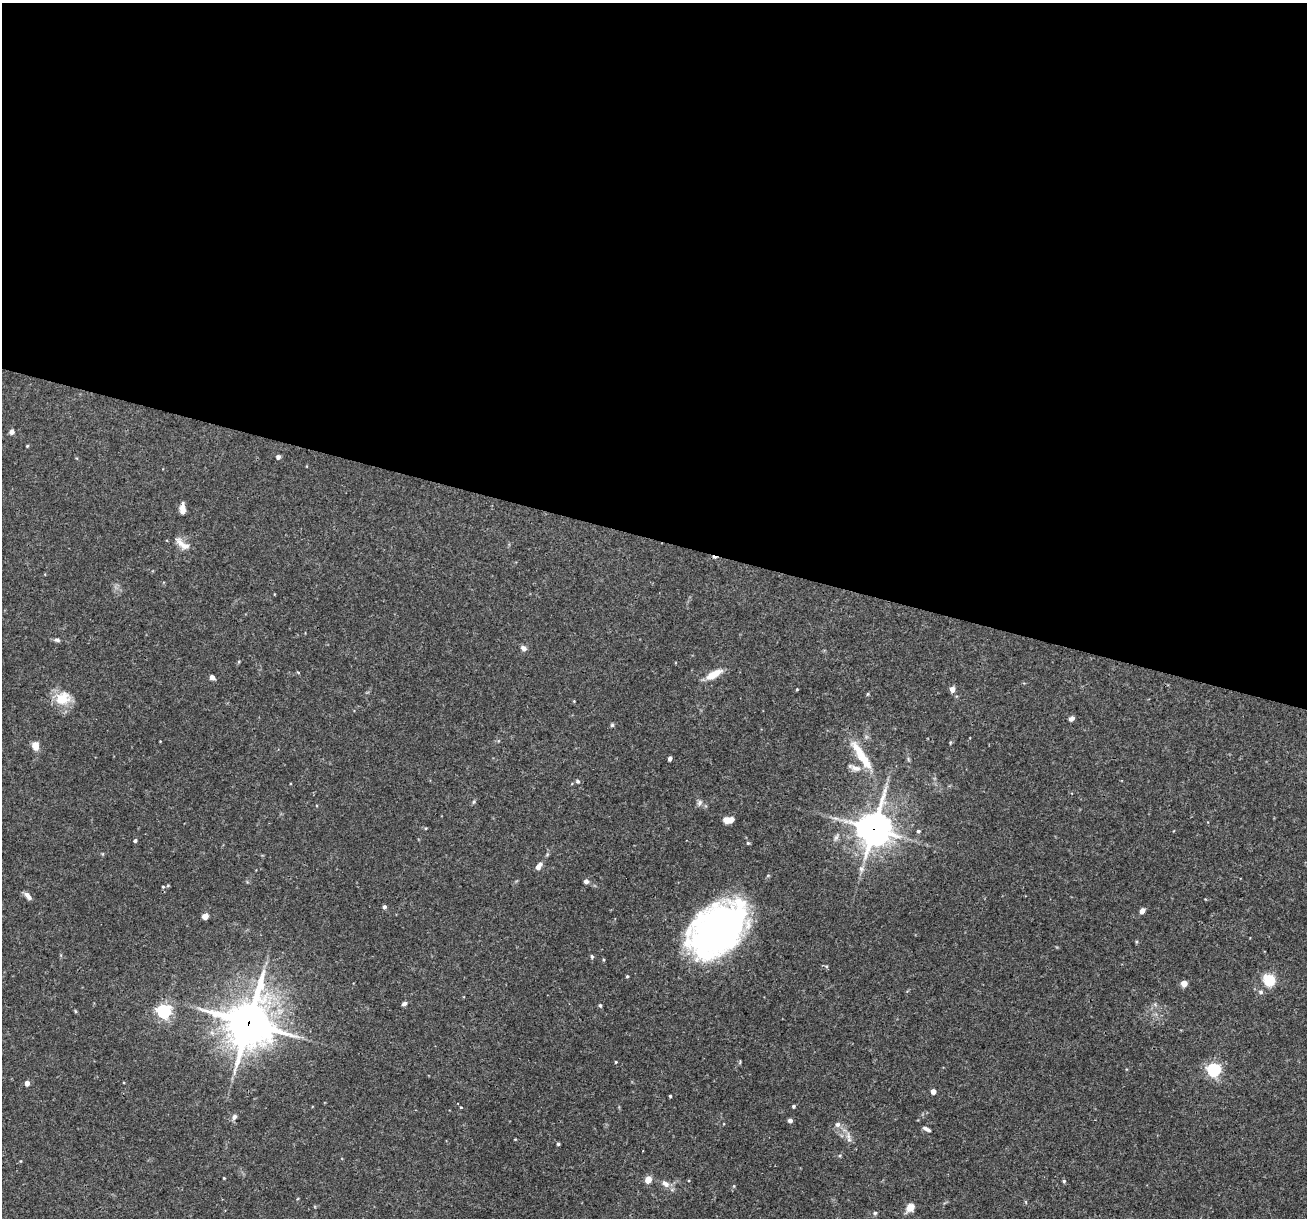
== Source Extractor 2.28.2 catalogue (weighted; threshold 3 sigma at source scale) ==
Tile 3 of 4 x 4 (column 3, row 1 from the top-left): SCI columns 2611-3915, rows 3898-5113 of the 5220 x 5238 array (HDU 1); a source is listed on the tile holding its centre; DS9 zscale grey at full resolution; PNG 1309 x 1220 px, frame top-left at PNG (2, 3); no overlay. Shown black and unused: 44% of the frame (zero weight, under 3 of 4 exposures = <1% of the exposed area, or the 3 px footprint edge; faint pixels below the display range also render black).
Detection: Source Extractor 2.28.2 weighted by HDU 2 'WHT'; one run over the whole footprint, this tile lists its part. Background 0.0759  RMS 0.0036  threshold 0.016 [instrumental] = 3 sigma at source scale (4.5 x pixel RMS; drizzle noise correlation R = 1.50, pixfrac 1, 0.05/0.05 arcsec/px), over >= 5 px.
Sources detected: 68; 1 cosmic-ray / hot-pixel residue — not listed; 1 inside a brighter listed object's ellipse — not listed separately; the other 66 listed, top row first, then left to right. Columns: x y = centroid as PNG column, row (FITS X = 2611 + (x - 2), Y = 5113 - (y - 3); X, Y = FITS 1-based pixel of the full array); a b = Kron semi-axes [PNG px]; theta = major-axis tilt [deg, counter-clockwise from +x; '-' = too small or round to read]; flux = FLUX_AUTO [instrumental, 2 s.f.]
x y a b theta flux
12 432 6 5 - 1.3
27 446 3 3 - 0.34
278 457 4 4 - 1.3
182 508 11 5 90 2.5
180 543 17 8 -51 2.6
57 640 7 5 -18 0.78
523 648 7 5 -35 1.3
298 672 5 3 - 0.3
714 674 20 7 29 5.2
212 677 4 4 - 2.1
797 689 3 3 - 0.31
952 689 5 4 - 2.9
62 698 21 18 26 7.5
1071 719 6 5 - 1.4
612 725 5 4 - 0.48
35 746 6 5 - 4.5
859 752 37 11 -57 9.9
670 758 4 3 - 1.1
856 768 16 8 -15 2.8
578 781 5 5 - 0.6
474 802 5 4 - 0.5
699 803 10 6 68 0.96
729 820 10 6 9 3.3
426 828 4 3 - 0.3
874 829 12 11 - 540
918 831 5 4 - 0.62
135 841 4 3 - 0.65
748 843 5 4 - 0.43
539 866 8 5 53 1.9
586 881 4 4 - 1.5
163 887 4 3 - 0.32
28 896 11 5 -50 1.6
384 907 4 4 - 1
1142 911 6 4 54 1.8
205 916 6 5 - 2.2
718 929 52 34 43 160
1136 942 4 4 - 0.4
592 956 6 4 -85 0.51
627 976 4 3 - 0.4
1269 980 9 8 - 11
1184 983 4 4 - 5.4
1261 992 6 5 - 0.87
404 1004 6 5 - 0.85
600 1005 5 4 - 0.55
164 1011 6 6 - 82
249 1022 18 16 78 970
616 1062 3 3 - 0.31
1214 1070 6 5 - 67
27 1083 4 4 - 2.3
933 1091 4 4 - 2.4
670 1096 3 3 - 0.47
793 1106 3 3 - 0.63
461 1107 3 3 - 0.29
234 1117 8 6 70 1.1
790 1121 4 4 - 1.3
837 1125 8 7 - 1.3
926 1129 9 4 -28 1.1
848 1136 13 5 -77 1.6
515 1139 4 3 - 0.26
558 1144 3 3 - 0.51
224 1178 3 3 - 0.26
648 1180 5 4 - 7.5
1064 1181 5 4 - 0.55
665 1184 12 7 -38 2
911 1208 9 7 42 3.5
875 1213 5 5 - 0.53
Overlapping masked pixels (flux is a lower limit): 2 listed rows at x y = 874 829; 249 1022